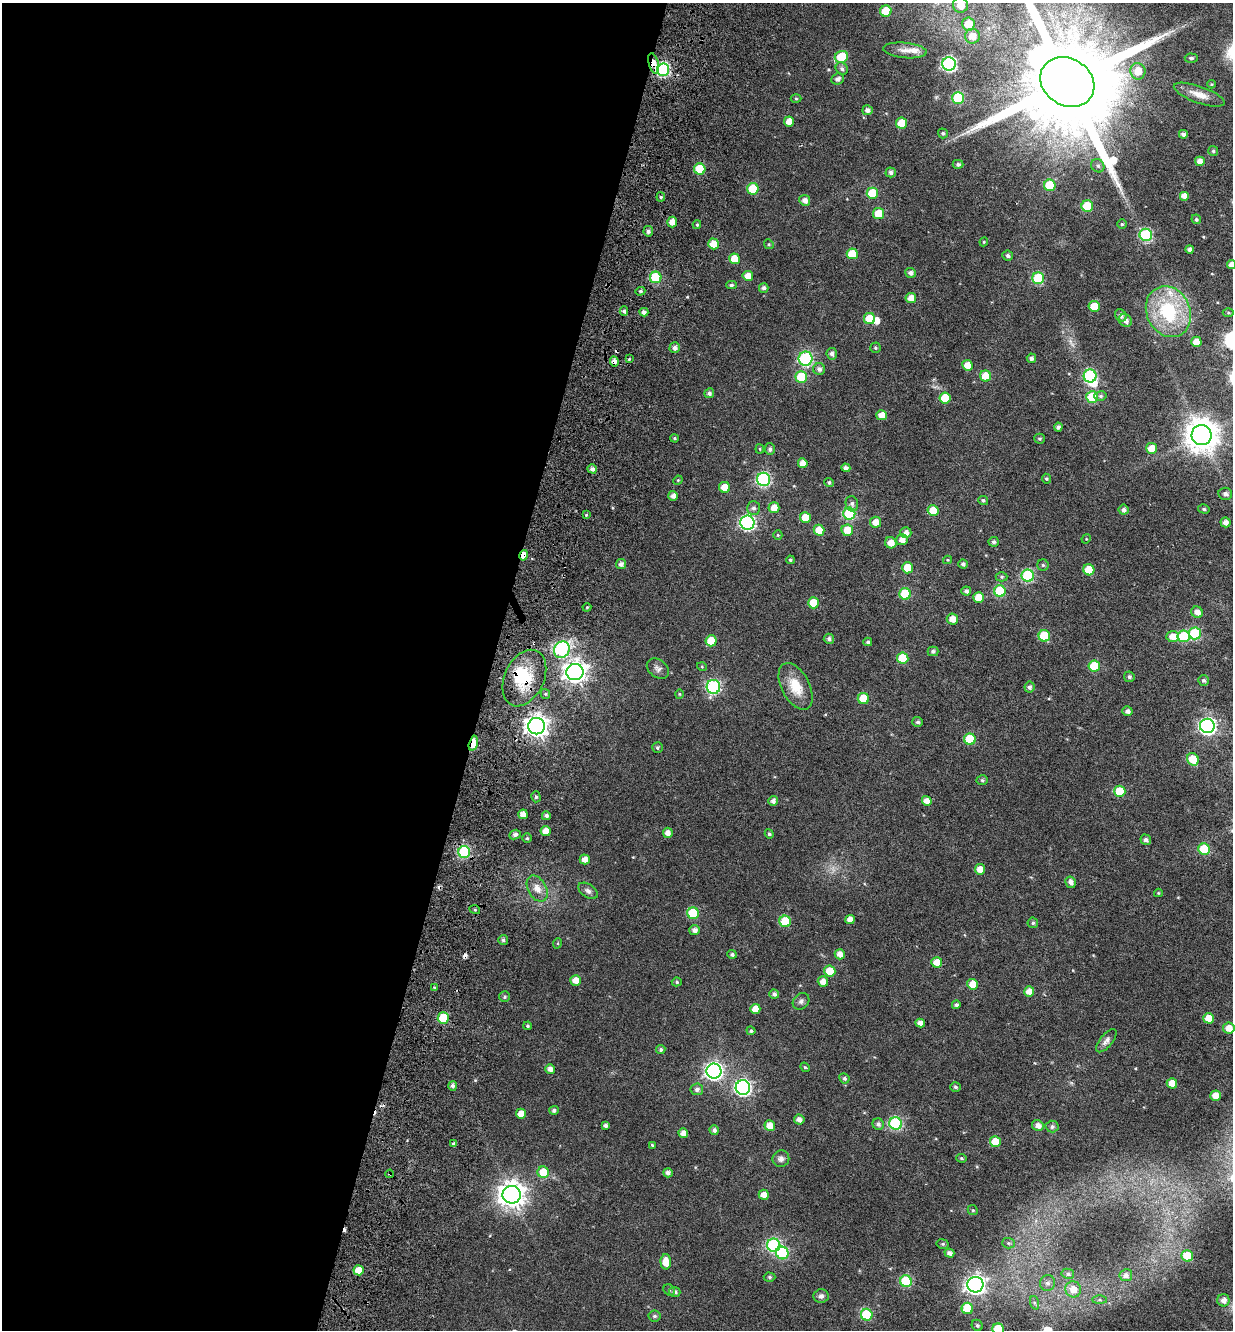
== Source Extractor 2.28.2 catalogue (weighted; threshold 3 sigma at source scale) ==
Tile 5 of 4 x 4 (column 1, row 2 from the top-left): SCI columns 466-1696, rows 2814-4141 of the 5792 x 5631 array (HDU 1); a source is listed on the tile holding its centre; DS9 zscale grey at full resolution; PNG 1235 x 1332 px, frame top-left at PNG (2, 3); each listed source drawn as its Kron ellipse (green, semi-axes under 4 px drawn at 4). Shown black and unused: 40% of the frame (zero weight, under 4 of 7 exposures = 11% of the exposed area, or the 3 px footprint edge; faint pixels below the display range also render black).
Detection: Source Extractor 2.28.2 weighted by HDU 2 'WHT'; one run over the whole footprint, this tile lists its part. Background 0.0106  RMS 0.0051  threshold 0.0209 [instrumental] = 3 sigma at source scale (4.09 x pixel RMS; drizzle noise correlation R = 1.36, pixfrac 0.8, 0.0396/0.0396 arcsec/px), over >= 5 px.
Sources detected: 292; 2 too faint to see at this stretch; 3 inside a brighter object's white glare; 3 cosmic-ray / hot-pixel residue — neither listed nor drawn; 2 inside a brighter listed object's ellipse — not listed separately; the other 282 listed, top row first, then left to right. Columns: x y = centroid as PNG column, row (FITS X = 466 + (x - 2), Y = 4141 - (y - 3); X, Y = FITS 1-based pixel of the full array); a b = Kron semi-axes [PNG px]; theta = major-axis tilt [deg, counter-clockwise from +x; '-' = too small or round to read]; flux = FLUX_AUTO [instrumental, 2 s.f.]
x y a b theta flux
960 5 7 7 - 6.2
886 11 6 5 - 13
968 24 6 6 - 9.5
972 36 7 7 - 5.2
905 50 21 7 -5 3.4
841 57 7 6 - 18
1191 58 6 4 -2 0.87
654 63 10 5 -74 5.7
949 64 7 6 - 78
842 69 6 5 - 1.3
663 70 6 6 - 67
1138 71 8 7 - 5.9
837 79 6 5 - 1.6
1067 82 28 23 -32 13000
1211 84 4 4 - 0.48
1199 95 27 8 -20 5.3
958 98 6 6 - 31
796 99 5 3 - 0.46
867 110 5 5 - 1.8
789 121 5 5 - 4.6
902 123 5 5 - 11
943 133 5 5 - 0.79
1183 134 4 4 - 1.7
1213 151 5 5 - 0.68
1200 161 5 4 - 3.3
958 164 5 4 - 0.98
1098 166 7 6 - 1.2
700 169 6 5 - 18
891 172 5 5 - 1.4
1050 185 6 5 - 16
753 189 6 5 - 16
872 193 5 5 - 16
1184 196 5 5 - 2.8
661 197 4 4 - 0.68
805 200 5 5 - 2.5
1087 206 6 6 - 17
878 213 5 5 - 9.2
1196 219 5 4 - 0.81
672 222 5 5 - 3
1122 224 5 5 - 0.68
697 225 4 4 - 0.52
648 231 5 5 - 1.4
1146 235 6 6 - 43
984 242 4 4 - 0.47
714 244 5 5 - 6.6
769 244 5 4 - 0.57
1190 249 4 4 - 1.7
852 254 5 5 - 10
1008 256 5 5 - 0.97
735 259 5 5 - 9
1231 264 4 4 - 2.7
911 273 5 5 - 1.7
748 276 5 5 - 4.5
656 277 6 5 - 25
1038 278 6 6 - 29
731 285 5 4 - 0.87
764 288 5 4 - 1.4
640 291 5 4 - 0.68
911 298 5 5 - 3.8
1094 306 5 5 - 9.1
624 311 4 4 - 1.1
644 312 4 4 - 1.8
1168 312 26 21 -65 33
1228 313 5 3 - 0.5
1121 315 6 5 - 1.5
869 318 6 5 - 10
1125 321 7 6 - 2.1
1196 342 5 5 - 4.6
675 348 5 5 - 1.9
875 348 5 5 - 0.65
832 354 6 5 - 1.7
1031 358 5 4 - 1.1
629 359 4 3 - 0.42
805 359 7 7 - 60
614 361 5 4 - 2.5
968 365 5 5 - 5.3
819 369 6 6 - 1.6
986 376 5 5 - 8.7
1090 376 6 6 - 48
801 377 6 6 - 23
709 393 5 4 - 1.2
1100 396 6 5 - 0.8
1092 397 6 6 - 18
945 398 5 5 - 10
882 415 5 5 - 4.3
1058 427 4 4 - 1.4
1202 435 10 10 - 790
675 438 4 3 - 0.58
1040 439 5 5 - 0.7
1152 448 5 5 - 7
760 449 4 4 - 0.49
770 449 6 5 - 1.2
803 463 5 4 - 3.4
846 468 5 4 - 1.7
592 469 5 4 - 1.5
764 479 7 6 - 66
1046 479 5 4 - 0.61
678 480 5 4 - 0.47
829 482 4 4 - 0.84
725 487 5 5 - 5.8
1225 494 7 6 - 1.8
673 496 5 5 - 2.1
983 500 5 4 - 0.78
852 504 8 6 -76 1.3
754 508 7 6 - 1.4
774 508 5 5 - 4.8
1204 509 6 4 -16 0.83
933 510 5 5 - 8.3
1124 510 5 5 - 1.5
849 514 6 6 - 40
586 515 4 3 - 0.43
805 518 5 5 - 9.4
876 522 5 5 - 3.9
1225 522 5 5 - 2.6
747 523 7 7 - 96
819 530 5 5 - 7.6
847 530 6 5 - 6.6
906 533 5 5 - 2.5
778 535 5 4 - 0.48
1086 539 5 4 - 0.4
902 540 6 5 - 3.1
994 542 5 5 - 1.1
891 543 6 5 - 4.4
524 555 5 4 - 4.7
790 560 4 4 - 0.68
947 560 4 4 - 0.41
621 564 5 5 - 1.9
963 564 4 4 - 1.2
1043 565 5 5 - 0.76
907 568 5 5 - 7.2
1089 570 5 5 - 10
1028 576 6 6 - 43
1002 577 6 4 0 0.65
966 591 5 4 - 1.5
1000 591 6 6 - 25
905 594 6 5 - 20
979 598 5 5 - 7
813 603 5 5 - 11
587 607 4 4 - 0.42
1197 612 6 5 - 3
952 619 6 5 - 3.9
1195 633 6 6 - 28
1044 636 6 5 - 20
1184 636 6 6 - 20
1173 637 6 5 - 5.1
829 639 5 5 - 1.3
711 641 5 5 - 10
868 642 4 4 - 0.85
562 650 9 7 54 49
933 651 5 5 - 1.2
903 658 6 5 - 14
1094 666 5 5 - 15
702 667 5 3 - 0.4
658 669 12 8 -37 1.9
575 672 8 8 - 310
1129 677 5 5 - 1.1
524 678 30 19 64 18
1204 680 5 5 - 1
796 686 25 14 -63 10
713 687 7 6 - 63
1029 687 5 5 - 1.4
545 694 5 4 - 0.55
679 694 4 4 - 0.5
863 699 6 5 - 14
1127 711 5 4 - 1.7
918 722 5 5 - 0.97
537 726 8 8 - 300
1207 726 7 7 - 120
970 739 6 5 - 17
473 743 8 4 76 17
657 748 5 5 - 0.75
1193 759 6 5 - 10
982 780 5 5 - 0.71
1120 791 6 5 - 14
536 797 5 4 - 0.83
773 801 5 5 - 1.7
927 801 5 4 - 3.7
523 814 5 4 - 3.2
546 816 4 4 - 1.4
546 831 5 5 - 4.2
668 833 5 5 - 2.9
769 834 4 4 - 0.8
515 835 6 4 25 1.4
527 838 5 4 - 0.73
1146 840 5 5 - 1.6
1204 849 6 5 - 20
464 852 6 6 - 47
585 859 5 5 - 2.8
980 869 5 5 - 4.4
1071 882 6 5 - 2
537 888 14 9 -61 4.1
588 891 11 6 -35 1.7
1158 893 4 4 - 0.4
475 910 5 3 - 0.51
693 913 6 5 - 21
850 919 4 4 - 3.2
785 921 6 5 - 19
1033 923 5 5 - 0.83
695 930 5 5 - 2
503 940 5 5 - 0.87
558 943 5 3 - 0.37
732 954 5 4 - 0.95
840 954 5 5 - 3.1
937 962 5 5 - 5.7
830 971 5 5 - 11
576 980 5 5 - 3.9
677 982 5 4 - 0.63
823 982 5 5 - 3.7
973 984 5 5 - 5.7
434 987 3 2 - 0.35
1029 992 5 5 - 4.1
774 994 5 4 - 1.3
505 997 5 5 - 0.81
801 1001 9 7 44 1.6
956 1005 4 4 - 1
755 1009 5 5 - 4.8
443 1018 5 5 - 16
1209 1018 5 5 - 6.6
920 1023 5 4 - 2.6
528 1026 4 3 - 0.68
1229 1028 5 5 - 4.9
751 1031 4 4 - 0.78
1106 1041 14 6 50 1.9
661 1050 5 4 - 0.9
805 1067 5 4 - 0.56
550 1069 5 5 - 2.6
714 1071 7 7 - 150
844 1078 5 5 - 0.86
1172 1083 5 5 - 5.7
453 1086 5 4 - 1.4
955 1087 5 4 - 0.84
743 1088 7 7 - 110
697 1089 6 6 - 1.5
1216 1096 5 5 - 5.2
554 1110 5 4 - 1.3
521 1114 5 5 - 4.3
799 1120 5 5 - 2.4
896 1123 6 6 - 51
878 1124 6 5 - 1.3
1038 1125 6 5 - 2.8
606 1126 4 4 - 1.4
770 1126 5 5 - 5
1052 1126 6 6 - 1.2
714 1130 5 4 - 1.4
683 1133 5 4 - 3
995 1142 5 5 - 9.9
454 1144 4 3 - 0.96
652 1145 4 3 - 0.49
961 1158 5 4 - 0.65
781 1159 8 8 - 1.8
543 1172 6 5 - 11
668 1173 5 4 - 1.8
390 1174 4 3 - 0.37
512 1195 9 9 - 450
764 1195 5 5 - 4
973 1210 5 4 - 0.62
1008 1243 6 5 - 0.75
943 1244 6 5 - 0.8
774 1245 7 6 - 57
782 1253 6 6 - 31
949 1253 5 4 - 2.1
1187 1256 6 5 - 13
666 1262 7 5 -88 6.1
359 1270 5 5 - 7
1068 1274 6 5 - 0.92
1126 1275 6 6 - 1.9
770 1277 6 4 -2 0.75
906 1281 6 5 - 29
1048 1283 8 7 - 1.6
975 1285 8 8 - 210
1073 1289 8 7 - 4.7
669 1290 6 5 - 0.69
675 1292 5 5 - 1.4
821 1296 7 7 - 1.6
1099 1300 7 4 0 0.68
1223 1300 6 6 - 2.6
1035 1303 7 4 -71 0.81
967 1308 6 5 - 18
867 1315 6 5 - 28
654 1316 6 5 - 0.95
977 1325 6 5 - 0.82
998 1329 6 5 - 20
Overlapping masked pixels (flux is a lower limit): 6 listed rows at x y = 654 63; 614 361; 524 555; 524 678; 473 743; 390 1174
Isophote crosses this tile's border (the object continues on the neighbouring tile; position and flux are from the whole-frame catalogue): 4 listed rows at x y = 960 5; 1067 82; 1231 264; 998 1329